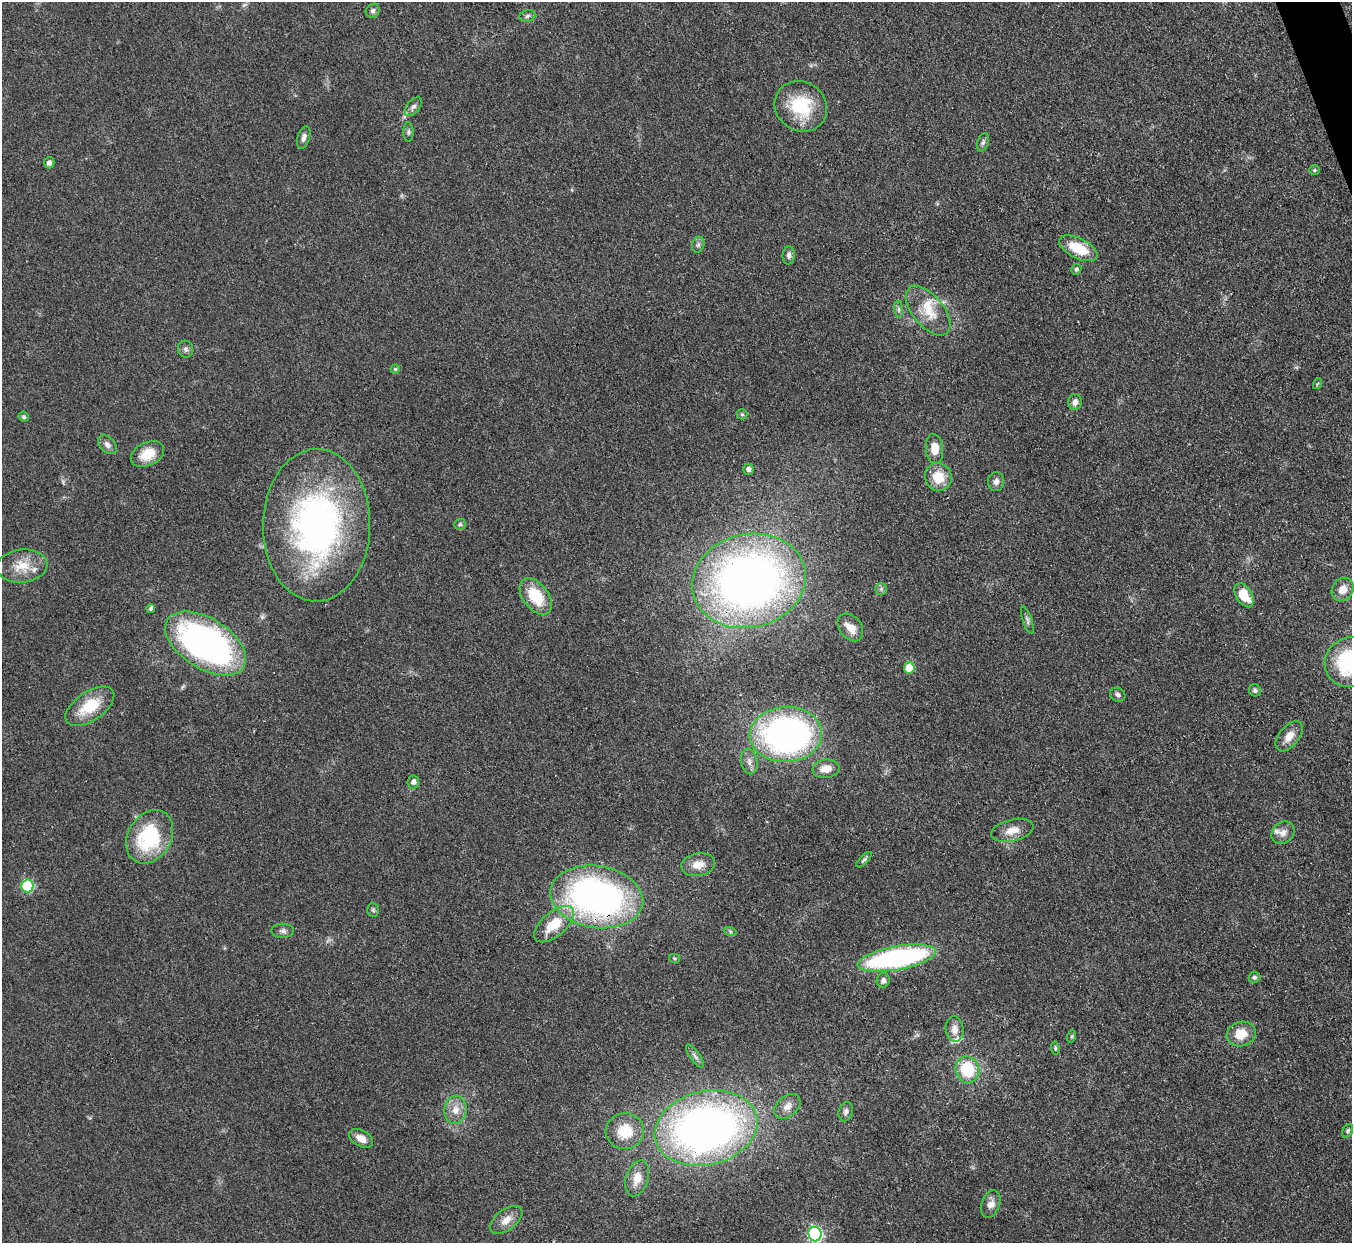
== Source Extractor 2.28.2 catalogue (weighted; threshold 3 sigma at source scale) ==
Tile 10 of 4 x 4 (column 2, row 3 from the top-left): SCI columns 1354-2703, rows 1517-2757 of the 5406 x 5391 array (HDU 1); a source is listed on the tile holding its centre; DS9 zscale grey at full resolution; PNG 1354 x 1245 px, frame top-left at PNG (2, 2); each listed source drawn as its Kron ellipse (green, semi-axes under 4 px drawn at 4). Shown black and unused: <1% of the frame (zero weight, under 3 of 4 exposures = <1% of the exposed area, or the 3 px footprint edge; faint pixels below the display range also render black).
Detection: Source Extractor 2.28.2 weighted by HDU 2 'WHT'; one run over the whole footprint, this tile lists its part. Background 0.0857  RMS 0.0062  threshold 0.0278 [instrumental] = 3 sigma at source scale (4.5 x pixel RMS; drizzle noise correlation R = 1.50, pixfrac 1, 0.05/0.05 arcsec/px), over >= 5 px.
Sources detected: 85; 4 inside a brighter listed object's ellipse — not listed separately; the other 81 listed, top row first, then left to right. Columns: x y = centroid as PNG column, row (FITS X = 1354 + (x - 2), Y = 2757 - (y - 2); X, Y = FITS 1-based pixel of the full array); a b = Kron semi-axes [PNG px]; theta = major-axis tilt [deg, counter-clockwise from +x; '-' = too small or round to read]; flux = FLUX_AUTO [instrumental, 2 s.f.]
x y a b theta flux
373 11 7 6 - 1.6
527 16 8 6 18 1.5
801 106 27 24 -34 34
413 107 11 6 51 2.3
408 132 10 5 -90 1.4
304 137 12 6 73 2.5
983 142 9 5 74 1.6
49 163 5 5 - 2.4
1314 170 5 5 - 0.93
698 245 8 6 72 1.8
1078 248 21 10 -26 18
789 255 9 6 85 2.3
1076 269 5 5 - 1.4
899 309 9 4 -82 1.5
928 311 29 15 -50 18
185 349 8 7 - 1.9
395 369 4 4 - 0.98
1317 384 5 3 - 0.56
1075 402 8 7 - 3.3
742 414 5 5 - 0.91
24 417 5 4 - 0.97
107 445 11 7 -44 3
934 449 15 8 -84 8.9
147 454 18 11 26 13
748 469 5 5 - 2.3
938 477 14 13 - 13
996 481 9 8 - 3
460 524 6 5 - 1.2
317 525 76 53 89 210
22 566 25 16 5 14
749 581 57 46 13 420
881 589 6 5 - 1.4
1343 589 12 10 55 6.3
1244 595 13 8 -58 15
536 596 21 12 -52 23
151 608 4 4 - 1.4
1027 620 14 4 -71 2
850 627 15 11 -52 6.8
206 643 45 25 -32 220
1350 662 26 24 34 67
909 668 5 5 - 19
1255 690 6 5 - 1.5
1118 695 8 7 - 1.8
90 706 28 14 34 22
786 734 36 27 3 210
1289 736 18 10 51 7
749 762 13 8 -79 3.5
826 769 13 9 7 7
413 782 6 5 - 2.7
1012 830 22 10 13 8.1
1283 833 12 10 45 4.2
150 837 28 21 59 52
864 860 10 4 44 1.3
698 865 17 11 10 7.9
27 886 6 6 - 56
597 897 47 31 -9 220
373 910 7 6 - 1.3
554 924 24 12 40 19
283 931 11 7 -1 2.3
730 931 7 4 -19 0.95
674 958 5 4 - 0.77
897 958 39 12 10 140
1254 977 6 5 - 1.3
883 980 7 6 - 2.4
954 1029 13 9 -85 4.9
1241 1034 15 12 19 12
1072 1036 6 4 72 0.85
1055 1048 6 4 -83 0.92
695 1056 14 5 -55 2.2
967 1070 13 11 -74 28
787 1106 15 10 40 5.5
455 1110 14 11 84 7.1
846 1112 10 7 74 2.3
706 1128 52 37 13 360
625 1131 19 18 - 17
1348 1131 7 5 60 1.1
361 1138 13 8 -29 5.4
637 1178 18 11 73 8.7
991 1204 14 9 70 5
506 1220 19 10 37 6.6
815 1234 7 6 - 120
Overlapping masked pixels (flux is a lower limit): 1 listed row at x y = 597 897
Isophote crosses this tile's border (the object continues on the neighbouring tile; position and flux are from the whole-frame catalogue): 2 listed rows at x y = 1350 662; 815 1234